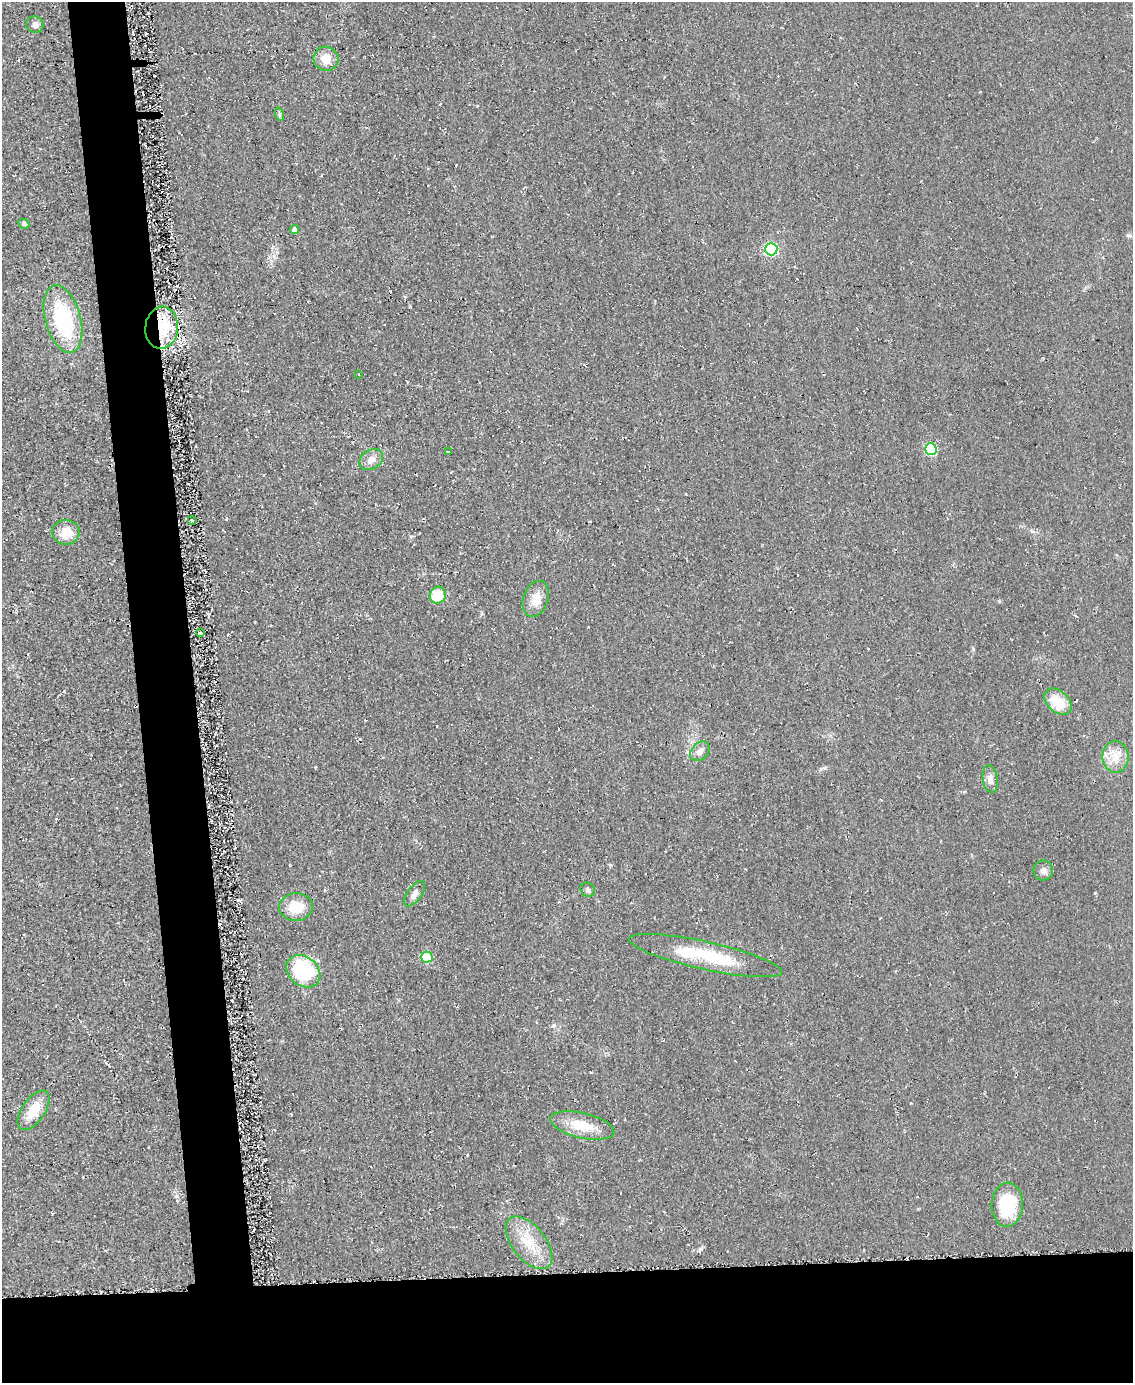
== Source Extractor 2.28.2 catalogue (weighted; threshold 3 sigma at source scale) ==
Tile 11 of 4 x 3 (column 3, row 3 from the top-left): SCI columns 2271-3401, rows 174-1554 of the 4561 x 4553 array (HDU 1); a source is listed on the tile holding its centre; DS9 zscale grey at full resolution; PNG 1135 x 1385 px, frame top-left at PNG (2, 2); each listed source drawn as its Kron ellipse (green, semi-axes under 4 px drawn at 4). Shown black and unused: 13% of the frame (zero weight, under 2 of 3 exposures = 3% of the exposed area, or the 3 px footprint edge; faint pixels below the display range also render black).
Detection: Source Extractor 2.28.2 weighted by HDU 2 'WHT'; one run over the whole footprint, this tile lists its part. Background 0.0474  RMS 0.013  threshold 0.0589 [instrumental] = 3 sigma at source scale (4.5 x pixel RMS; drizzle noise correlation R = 1.50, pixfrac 1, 0.05/0.05 arcsec/px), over >= 5 px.
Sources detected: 33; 1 cosmic-ray / hot-pixel residue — neither listed nor drawn; the other 32 listed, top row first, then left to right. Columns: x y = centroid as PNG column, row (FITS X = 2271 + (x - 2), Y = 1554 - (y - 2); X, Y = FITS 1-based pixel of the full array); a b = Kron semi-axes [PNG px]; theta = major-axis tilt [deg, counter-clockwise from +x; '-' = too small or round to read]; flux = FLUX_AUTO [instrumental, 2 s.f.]
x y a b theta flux
35 25 9 8 - 6.6
326 59 12 12 - 18
279 114 7 4 -72 2.1
24 224 6 4 -26 2.3
294 230 4 4 - 7.8
771 249 6 6 - 170
63 319 35 18 -75 120
162 328 21 16 86 60
359 374 3 2 - 1.4
931 449 5 5 - 92
448 452 3 3 - 3.5
371 459 13 9 33 10
192 520 4 2 - 1.8
66 532 13 12 - 22
438 595 8 8 - 35
536 599 18 12 71 19
200 633 2 2 - 2
1058 702 15 10 -41 33
700 751 11 8 45 8.1
1115 757 16 13 -88 19
990 779 14 7 -80 8.6
1043 871 10 10 - 6
588 890 7 6 - 3.3
415 894 15 7 55 7.6
296 907 17 14 5 28
706 956 78 14 -12 77
427 957 5 5 - 53
303 971 18 14 -40 110
33 1110 23 11 56 30
582 1125 33 12 -13 35
1007 1205 22 15 87 69
529 1243 31 17 -51 39
Overlapping masked pixels (flux is a lower limit): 1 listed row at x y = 162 328
Unlisted compact peaks at least as high as the median listed source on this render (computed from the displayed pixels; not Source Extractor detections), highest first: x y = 973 649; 176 1196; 701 1249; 999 601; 411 536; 226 519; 554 1025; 64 691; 1095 893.